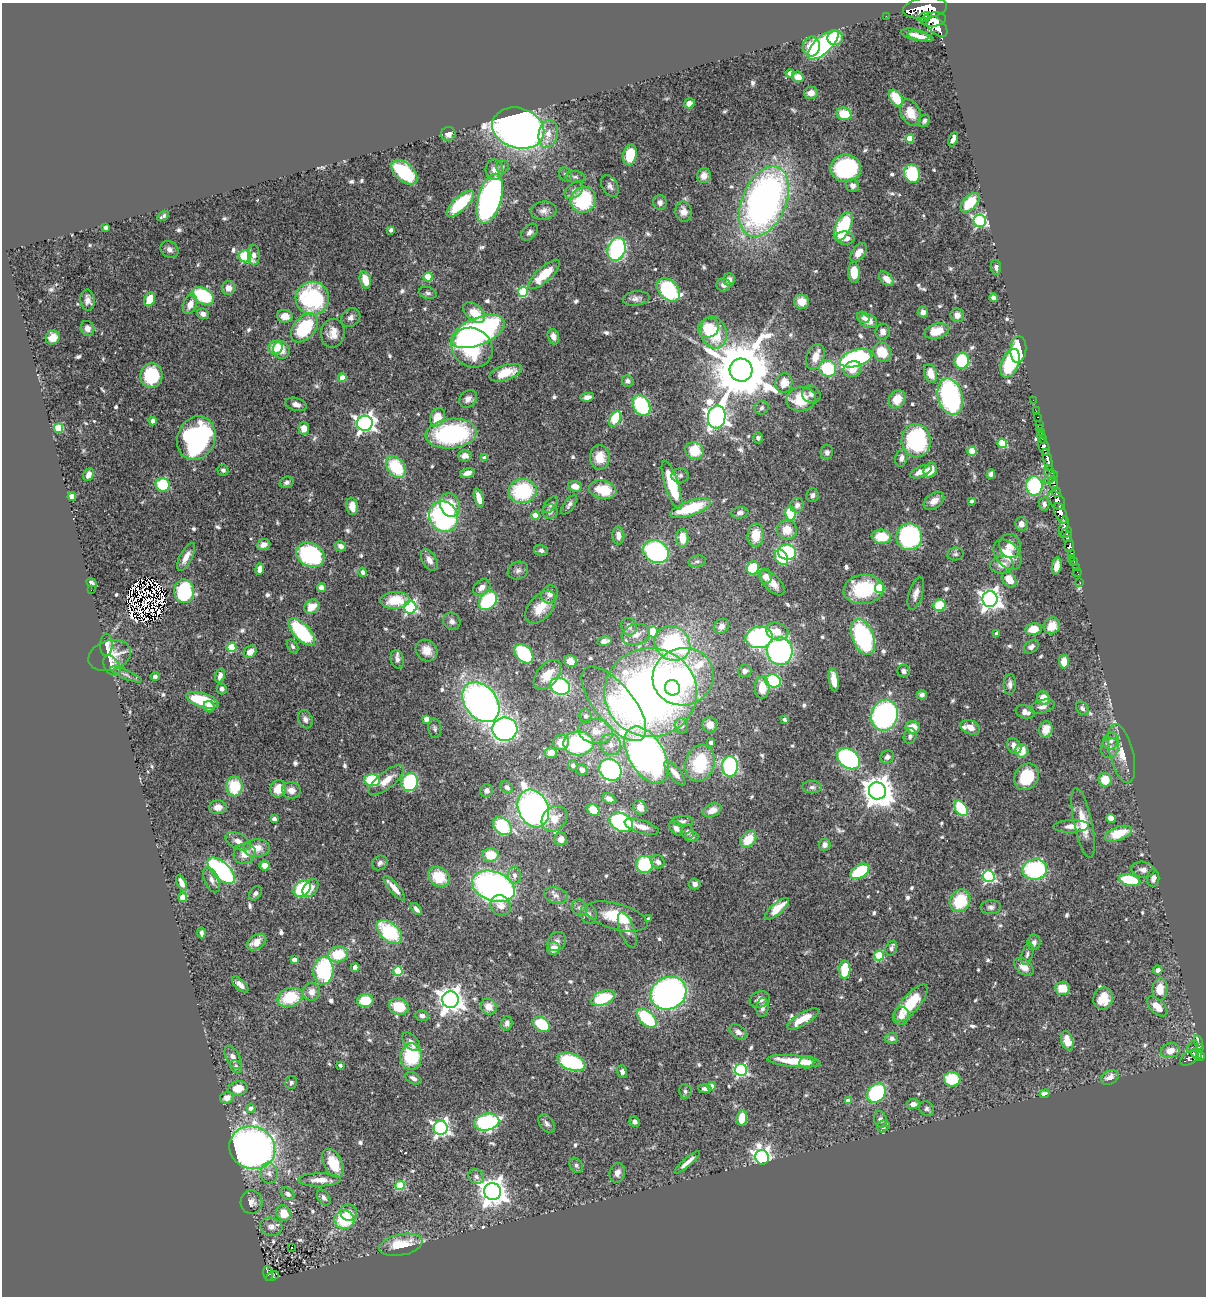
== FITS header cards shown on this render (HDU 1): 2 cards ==
NAXIS1  =                 1204
NAXIS2  =                 1294

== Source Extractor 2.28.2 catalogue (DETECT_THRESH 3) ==
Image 1204 x 1294 px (HDU 1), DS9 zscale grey, 1 PNG px = 1 image px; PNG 1208 x 1298 px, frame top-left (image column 1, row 1294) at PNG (2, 3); each listed source drawn as its Kron ellipse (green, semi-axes under 4 px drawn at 4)
Background 1.03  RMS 0.034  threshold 0.103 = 3 sigma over >= 5 px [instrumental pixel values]
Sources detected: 700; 7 with non-positive FLUX_AUTO (blend fragments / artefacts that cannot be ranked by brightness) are neither listed nor drawn; of the other 693, the 500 brightest by FLUX_AUTO listed and drawn (193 fainter detections omitted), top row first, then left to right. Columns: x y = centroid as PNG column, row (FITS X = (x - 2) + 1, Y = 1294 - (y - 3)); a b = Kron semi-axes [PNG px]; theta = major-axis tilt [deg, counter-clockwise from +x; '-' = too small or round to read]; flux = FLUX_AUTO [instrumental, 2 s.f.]
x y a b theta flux
925 8 22 10 7 6100
886 16 2 2 - 11
925 17 7 3 18 780
933 20 12 7 8 3000
937 26 13 7 -44 3300
915 35 14 5 -12 17
920 37 13 4 -12 20
835 38 7 7 - 38
823 45 19 8 43 450
811 47 10 8 85 41
790 73 4 4 - 24
798 77 6 5 - 19
811 93 7 6 - 16
896 98 9 6 -57 61
689 103 5 4 - 13
910 112 14 9 -66 38
844 114 7 6 - 58
924 121 6 5 - 6.1
518 128 26 20 -17 1800
448 134 7 7 - 14
548 134 14 9 78 27
910 138 4 4 - 55
953 139 7 4 68 15
630 155 10 6 80 74
502 167 6 6 - 6.1
846 168 15 13 1 260
494 170 10 8 -86 18
404 172 15 9 -42 170
565 174 7 6 - 6.2
912 174 9 8 - 120
704 176 7 7 - 20
575 177 10 6 -6 6.9
610 186 12 8 -61 11
853 186 7 6 - 9.7
574 190 11 7 39 11
490 199 26 11 74 720
583 200 13 12 - 180
660 202 7 6 - 11
764 202 37 22 67 1100
970 203 12 6 46 83
460 204 18 6 43 150
544 211 13 9 7 15
684 212 10 8 -78 19
163 216 6 3 32 5.9
980 221 6 6 - 430
105 227 4 4 - 7.1
843 227 15 7 65 180
391 230 4 3 - 7.3
529 232 10 6 46 9.2
845 238 9 6 -9 20
170 249 9 7 -40 11
617 249 12 9 70 290
858 253 11 6 55 19
254 255 10 6 -90 15
245 256 6 6 - 210
996 267 7 5 -83 7
854 273 10 6 -87 41
544 274 20 7 42 64
428 277 4 4 - 83
886 279 8 5 -44 18
365 280 8 5 -74 37
729 280 6 6 - 11
724 285 7 6 - 11
229 288 7 7 - 20
669 290 13 9 -46 240
523 292 5 5 - 160
428 293 9 6 -15 6.1
203 296 12 8 -28 140
312 298 16 16 - 300
636 298 13 7 6 11
993 298 4 4 - 7.6
150 299 7 5 65 48
88 300 10 7 -82 15
801 302 7 7 - 32
190 304 10 6 68 22
923 312 5 5 - 9
474 313 13 8 -41 43
203 314 6 5 - 12
957 315 7 6 - 13
285 316 8 6 -6 29
863 317 6 5 - 8.2
351 318 10 8 40 11
868 321 9 7 -21 26
87 328 7 6 - 15
304 328 17 10 49 150
708 328 11 9 35 52
937 331 12 7 15 44
478 332 28 13 23 660
714 332 16 12 -73 110
883 332 8 7 - 14
333 333 14 12 79 27
553 337 8 5 -72 14
53 338 7 6 - 29
276 347 7 6 - 69
472 348 21 19 -37 140
1018 349 13 8 85 160
281 350 9 8 - 23
882 352 10 9 - 57
815 357 13 8 67 28
856 358 16 8 17 420
962 361 8 7 - 120
1010 363 15 8 69 170
828 368 9 8 - 120
853 369 9 8 - 28
741 370 11 11 - 22000
506 373 17 7 18 41
931 373 9 6 -70 33
152 376 12 11 - 150
342 378 4 4 - 35
628 381 6 5 - 7.3
784 383 9 8 - 32
811 394 9 8 - 10
587 397 7 4 10 10
950 397 19 12 -74 400
468 399 10 7 45 12
801 399 15 12 7 71
897 399 9 8 - 37
1033 400 2 2 - 7.5
296 404 11 6 -16 12
642 406 11 8 -61 190
762 408 7 6 - 7.1
1036 411 2 2 - 8.4
437 417 10 7 67 40
717 417 11 8 81 1600
1038 417 3 2 - 30
615 419 8 5 63 110
153 421 4 4 - 23
365 423 8 7 - 1100
1039 424 2 2 - 14
59 428 5 4 - 97
304 428 6 5 - 25
1040 428 3 2 - 27
1042 433 4 3 - 34
451 434 26 15 6 320
196 438 22 19 68 490
758 438 5 5 - 6.8
1042 438 6 2 -65 80
916 441 17 14 -83 240
1002 443 5 4 - 130
1044 447 9 5 -71 1000
694 451 9 8 - 70
972 451 4 4 - 70
827 452 7 6 - 7.9
465 456 7 5 3 14
600 457 12 10 -89 39
485 458 4 4 - 19
901 458 9 6 78 11
1048 460 11 3 -76 1400
396 467 12 8 -53 120
223 470 5 5 - 6.5
930 470 8 6 60 31
921 472 11 5 22 22
1049 472 7 5 -68 510
467 473 7 4 13 14
89 474 7 5 66 17
991 474 4 4 - 7.2
680 475 8 7 - 7.7
1051 478 8 3 37 230
286 482 7 5 19 7.5
1054 483 7 4 -74 830
163 485 7 6 - 110
672 485 25 7 -72 120
575 486 7 5 -9 26
1034 486 9 8 - 210
603 490 14 9 -11 71
522 491 14 12 10 180
1056 492 5 3 - 320
812 495 7 6 - 8
72 497 4 4 - 15
479 498 10 4 -75 23
1056 500 11 7 -50 900
934 501 11 7 37 22
971 501 3 3 - 5.8
551 504 10 5 52 6.4
1044 504 6 5 - 7.2
450 505 12 10 -66 53
569 505 11 5 54 7.8
797 505 7 6 - 10
352 506 9 5 -82 29
690 508 21 7 19 110
550 512 7 7 - 10
740 513 8 5 9 8.9
790 513 7 5 -74 84
1061 513 11 5 -68 3200
535 515 4 4 - 42
444 517 16 14 -60 420
1021 524 7 6 - 12
1064 527 11 3 80 880
787 530 10 10 - 35
1067 532 6 3 42 690
756 535 11 8 85 51
618 536 9 6 90 14
881 537 10 7 -6 61
909 537 13 13 - 330
1068 537 5 4 - 520
682 538 9 6 -88 38
263 545 7 5 20 15
341 546 6 5 - 13
1010 546 12 10 -73 24
1069 546 6 4 74 300
541 550 7 5 -14 7
656 552 13 11 -28 350
787 552 9 7 -9 240
1071 553 3 3 - 220
955 554 8 6 8 6.2
310 555 15 11 -27 270
1007 555 17 11 -50 48
186 557 15 6 62 22
781 557 8 6 -57 92
1071 558 2 2 - 7.8
429 560 12 7 -60 16
697 561 9 5 10 5.8
1074 562 4 3 - 40
1002 565 12 9 5 24
1057 566 8 4 81 22
1076 567 2 2 - 11
753 568 6 6 - 110
260 569 6 4 81 23
518 571 10 8 26 10
363 572 4 3 - 6.5
1077 573 4 2 - 16
765 576 7 6 - 17
1009 579 9 6 -51 33
92 583 5 3 - 6.2
772 583 15 8 -45 31
1080 583 3 2 - 16
482 587 9 7 39 15
321 588 4 4 - 48
880 588 5 5 - 93
863 589 20 14 6 140
91 590 2 2 - 15
184 591 12 10 -87 180
916 593 17 7 72 16
549 594 9 8 - 13
990 599 8 7 - 1500
395 600 15 8 3 68
488 601 10 8 47 180
940 605 6 5 - 93
312 607 8 6 35 33
410 607 6 6 - 410
540 607 19 11 49 51
452 621 9 8 - 12
721 626 8 7 - 13
1052 626 9 8 - 36
629 627 9 7 -66 12
1033 629 8 5 11 38
777 631 11 8 -19 32
302 632 17 8 -47 190
653 632 5 5 - 67
997 633 4 3 - 9.2
636 634 14 10 16 22
759 637 13 10 11 490
863 637 19 10 -68 290
604 641 7 4 13 12
672 643 19 16 -39 380
106 645 11 6 87 15
293 646 7 5 -56 6
232 647 5 4 - 120
1031 647 8 6 38 8.5
427 650 12 10 -46 26
780 651 14 13 - 490
250 652 7 5 45 19
524 654 11 7 -47 210
110 655 22 15 17 52
397 659 9 6 -76 8.3
571 661 6 5 - 26
1064 661 7 5 -89 28
112 666 11 7 -60 20
745 671 7 6 - 9
904 671 6 6 - 9.8
126 674 17 4 -23 8.1
547 675 17 10 50 38
155 676 4 4 - 6.6
220 676 7 4 73 11
683 677 31 28 16 350
834 680 12 5 -83 31
773 681 8 6 -18 190
1010 684 10 6 86 10
560 686 10 8 -21 270
762 687 11 7 90 39
672 688 8 7 - 86
222 689 5 5 - 6.9
651 693 46 44 0 1600
922 695 5 4 - 8.1
1043 698 7 6 - 30
202 700 17 7 -17 110
481 702 22 16 -52 1200
614 704 45 19 -51 160
1042 706 13 6 15 12
209 707 6 5 - 11
1082 708 7 5 -51 6.9
1025 712 10 6 -16 16
885 715 16 13 71 490
586 716 7 6 - 6.7
305 719 9 7 -67 9.9
426 719 4 4 - 20
784 719 4 3 - 7
710 725 7 7 - 18
682 726 8 6 -84 7
913 727 7 6 - 32
970 727 10 7 -23 18
435 728 10 6 -83 6.7
505 729 12 12 - 800
1046 729 8 6 71 37
596 731 17 12 -9 37
910 736 8 6 77 7.8
1111 741 9 7 59 11
561 743 8 7 - 32
578 743 15 12 0 260
711 743 4 4 - 9.7
611 745 10 10 - 18
1014 746 8 6 -56 17
1110 748 10 8 68 14
1022 751 7 6 - 42
551 753 6 5 - 26
1122 754 30 12 -76 43
646 755 31 17 -59 1300
887 757 7 6 - 9.7
848 759 13 9 -36 390
700 763 19 14 74 120
573 765 5 4 - 6
730 766 10 8 89 320
582 770 6 5 - 10
610 770 12 10 -42 470
675 773 15 5 -51 23
1027 777 14 11 56 98
372 780 8 6 -5 130
386 780 22 8 38 34
1105 780 7 6 - 49
410 782 9 8 - 220
234 786 10 8 90 90
507 787 7 5 -41 9.6
812 787 10 6 1 8.6
278 789 9 7 70 40
291 790 9 8 - 20
487 791 6 6 - 8.3
877 791 9 8 - 4100
609 799 7 5 -27 14
218 807 8 7 - 19
640 807 7 6 - 17
533 808 19 15 -66 880
961 808 8 5 -56 110
593 810 6 5 - 59
712 810 9 6 23 22
1111 818 4 4 - 29
274 819 4 4 - 13
554 819 14 11 46 33
682 821 11 5 -1 7.4
621 822 12 8 -27 290
1083 823 36 9 -78 59
502 826 10 7 -41 150
1071 826 18 6 2 22
642 827 18 6 -17 21
676 828 8 5 -50 14
688 832 7 6 - 9
1118 834 14 6 20 67
692 837 6 5 - 6.4
561 839 6 6 - 16
748 839 9 7 49 58
238 841 13 7 -27 18
825 845 6 6 - 11
257 848 13 9 3 29
245 854 11 10 - 29
491 855 8 6 -1 59
658 862 7 6 - 12
380 863 8 7 - 8
644 864 8 8 - 130
265 865 5 5 - 29
1035 869 12 10 9 250
1143 870 11 8 -9 13
221 871 17 8 -43 440
860 871 10 6 32 130
514 875 8 6 -88 13
989 876 6 5 - 330
439 877 11 9 -34 73
1153 878 9 6 89 12
211 880 13 7 -66 16
1130 880 11 5 -12 120
181 883 8 4 -66 17
695 884 6 5 - 10
493 886 22 14 -20 830
310 888 10 6 54 19
394 888 15 5 -50 23
302 889 9 7 41 180
255 893 8 5 54 7.1
556 895 12 8 -16 15
183 897 4 4 - 43
960 901 12 10 63 110
501 905 11 9 -41 23
991 907 10 7 4 8.9
580 908 8 7 - 9.9
416 909 7 3 -50 8.9
777 909 15 5 41 49
589 914 10 8 -73 10
616 916 32 13 -16 93
648 919 4 3 - 9
627 930 18 7 -69 13
389 932 15 9 -40 150
201 933 5 3 - 6.3
256 942 11 7 34 27
557 942 10 8 50 12
1034 942 8 6 82 9.7
891 948 7 5 68 6.9
553 949 6 6 - 24
338 954 10 7 14 72
1027 954 11 5 74 7.1
879 956 5 5 - 130
294 960 4 4 - 24
355 967 4 4 - 25
1024 967 11 7 -38 25
845 970 9 5 87 79
1158 970 5 4 - 11
323 971 14 10 87 230
398 971 5 4 - 120
240 985 10 5 -43 15
1062 988 7 6 - 44
1160 989 11 7 87 37
311 992 9 9 - 18
668 993 18 16 29 990
290 997 13 9 19 96
603 998 12 7 23 140
1103 998 11 9 72 40
760 999 10 8 21 16
450 1000 8 8 - 2500
365 1001 8 6 4 62
911 1003 23 9 49 86
489 1006 8 7 - 24
1157 1006 12 7 -43 29
399 1007 10 8 -15 84
762 1007 9 6 82 12
422 1016 7 5 -10 9
901 1016 9 8 - 14
647 1018 12 7 -44 190
803 1019 18 6 30 43
507 1023 7 5 77 9
541 1024 9 6 -34 120
738 1032 10 6 -38 12
892 1038 6 5 - 8.9
1067 1041 10 6 -73 31
411 1042 11 6 -47 11
1198 1042 7 3 -77 170
1193 1046 7 2 57 32
1199 1047 4 3 - 160
1170 1051 9 7 18 25
1196 1054 5 5 - 420
411 1056 13 10 88 140
1200 1056 4 4 - 380
233 1057 13 6 -61 14
1190 1058 10 6 34 220
794 1061 27 6 -5 75
571 1062 14 8 -20 210
807 1062 7 6 - 14
340 1065 3 3 - 6.9
236 1066 7 5 -53 6.1
741 1070 6 6 - 420
622 1071 6 5 - 8
1110 1077 9 6 26 16
413 1078 9 5 -28 10
952 1079 8 7 - 87
291 1083 7 6 - 5.8
711 1086 4 4 - 29
238 1088 9 7 12 39
705 1089 7 4 -3 8.3
685 1091 7 6 - 5.9
876 1093 10 8 47 200
1044 1094 5 4 - 26
227 1098 7 6 - 20
848 1101 4 4 - 21
913 1104 6 5 - 15
251 1108 4 4 - 11
927 1108 8 6 -39 6.4
742 1118 8 5 84 43
880 1119 8 6 -72 7.8
487 1122 13 8 12 340
635 1122 5 5 - 8.8
547 1124 10 6 -53 9.1
883 1126 7 5 41 8.3
441 1128 7 7 - 770
252 1148 23 21 -24 1300
762 1157 7 6 - 1000
687 1162 16 4 41 16
333 1163 15 9 -62 61
576 1165 8 6 -58 6.7
269 1173 10 8 -82 15
617 1173 10 7 76 13
476 1177 8 7 - 9.3
319 1180 21 6 1 24
400 1185 5 4 - 130
492 1191 8 8 - 3000
288 1194 7 5 -38 9.3
324 1198 9 5 -55 7.9
251 1202 12 11 - 16
284 1213 8 7 - 34
349 1213 8 8 - 19
344 1220 10 9 - 110
271 1227 11 9 -14 14
401 1245 22 10 12 73
291 1248 3 3 - 14
268 1274 7 4 -76 68
272 1276 7 4 23 49
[193 fainter detections neither listed nor drawn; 7 non-positive-flux detections neither listed nor drawn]